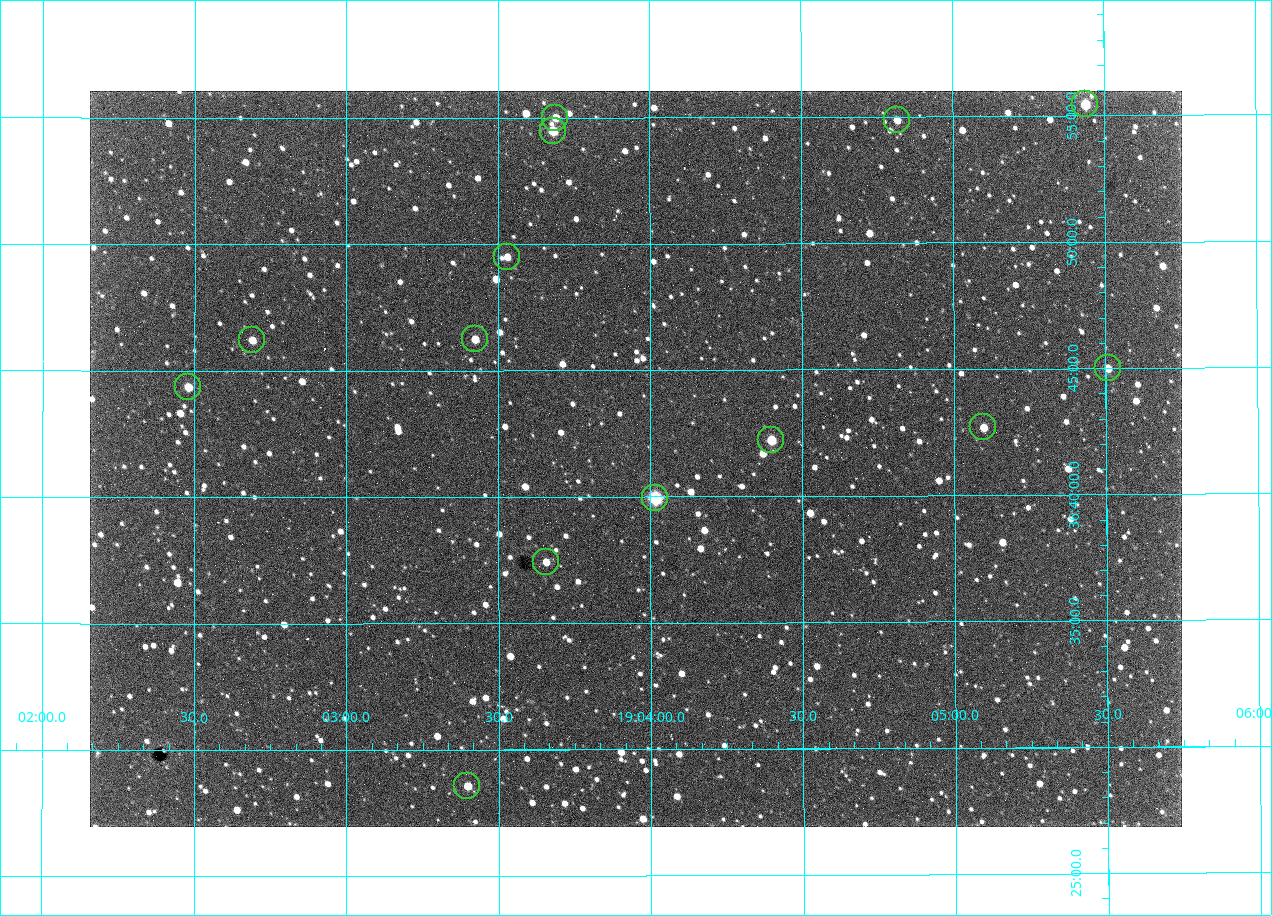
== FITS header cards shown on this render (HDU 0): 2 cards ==
NAXIS1  =                 1092 /fastest changing axis
NAXIS2  =                  736 /next to fastest changing axis

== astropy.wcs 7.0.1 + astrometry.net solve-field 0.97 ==
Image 1092 x 736 px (HDU 0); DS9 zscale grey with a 90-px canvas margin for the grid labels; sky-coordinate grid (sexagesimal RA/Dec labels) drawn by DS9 from the SOLVED WCS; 14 Tycho-2 reference stars matched to detected sources circled (green)
Header WCS: none
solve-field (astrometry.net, Tycho-2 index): SOLVED blind (the file carries no WCS)
Solved WCS: RA---TAN-SIP/DEC--TAN-SIP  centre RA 19:03:57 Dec +36:42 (285.99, +36.69 deg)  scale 2.37 arcsec/px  FOV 43.2' x 29.1'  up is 0 deg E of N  parity flipped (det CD > 0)
(file carries no celestial WCS; the grid is the blind solution)
Tycho-2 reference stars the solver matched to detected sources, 14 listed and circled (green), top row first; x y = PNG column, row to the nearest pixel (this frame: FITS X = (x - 90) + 1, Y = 736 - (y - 91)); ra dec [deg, ICRS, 3 dp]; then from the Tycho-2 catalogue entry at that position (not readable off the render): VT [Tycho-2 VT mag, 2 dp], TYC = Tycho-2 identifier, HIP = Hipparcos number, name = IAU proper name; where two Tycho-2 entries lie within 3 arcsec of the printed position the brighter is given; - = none
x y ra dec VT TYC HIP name
1085 104 286.360 +36.924 9.83 2652-14-1 - -
555 118 285.922 +36.917 10.48 2652-1249-1 - -
897 120 286.204 +36.915 10.94 2652-350-1 - -
553 131 285.920 +36.908 9.57 2652-218-1 - -
507 257 285.882 +36.825 10.95 2652-329-1 - -
475 339 285.856 +36.771 11.11 2652-1253-1 - -
252 340 285.672 +36.770 11.14 2651-2527-1 - -
1108 368 286.377 +36.750 10.72 2652-110-1 - -
188 387 285.620 +36.739 11.03 2651-1906-1 - -
983 427 286.274 +36.711 10.88 2652-1070-1 - -
771 440 286.100 +36.704 10.14 2652-1649-1 - -
655 498 286.004 +36.666 8.52 2652-1368-1 - -
546 562 285.914 +36.624 11.11 2652-845-1 - -
467 786 285.849 +36.476 10.21 2652-1424-1 - -